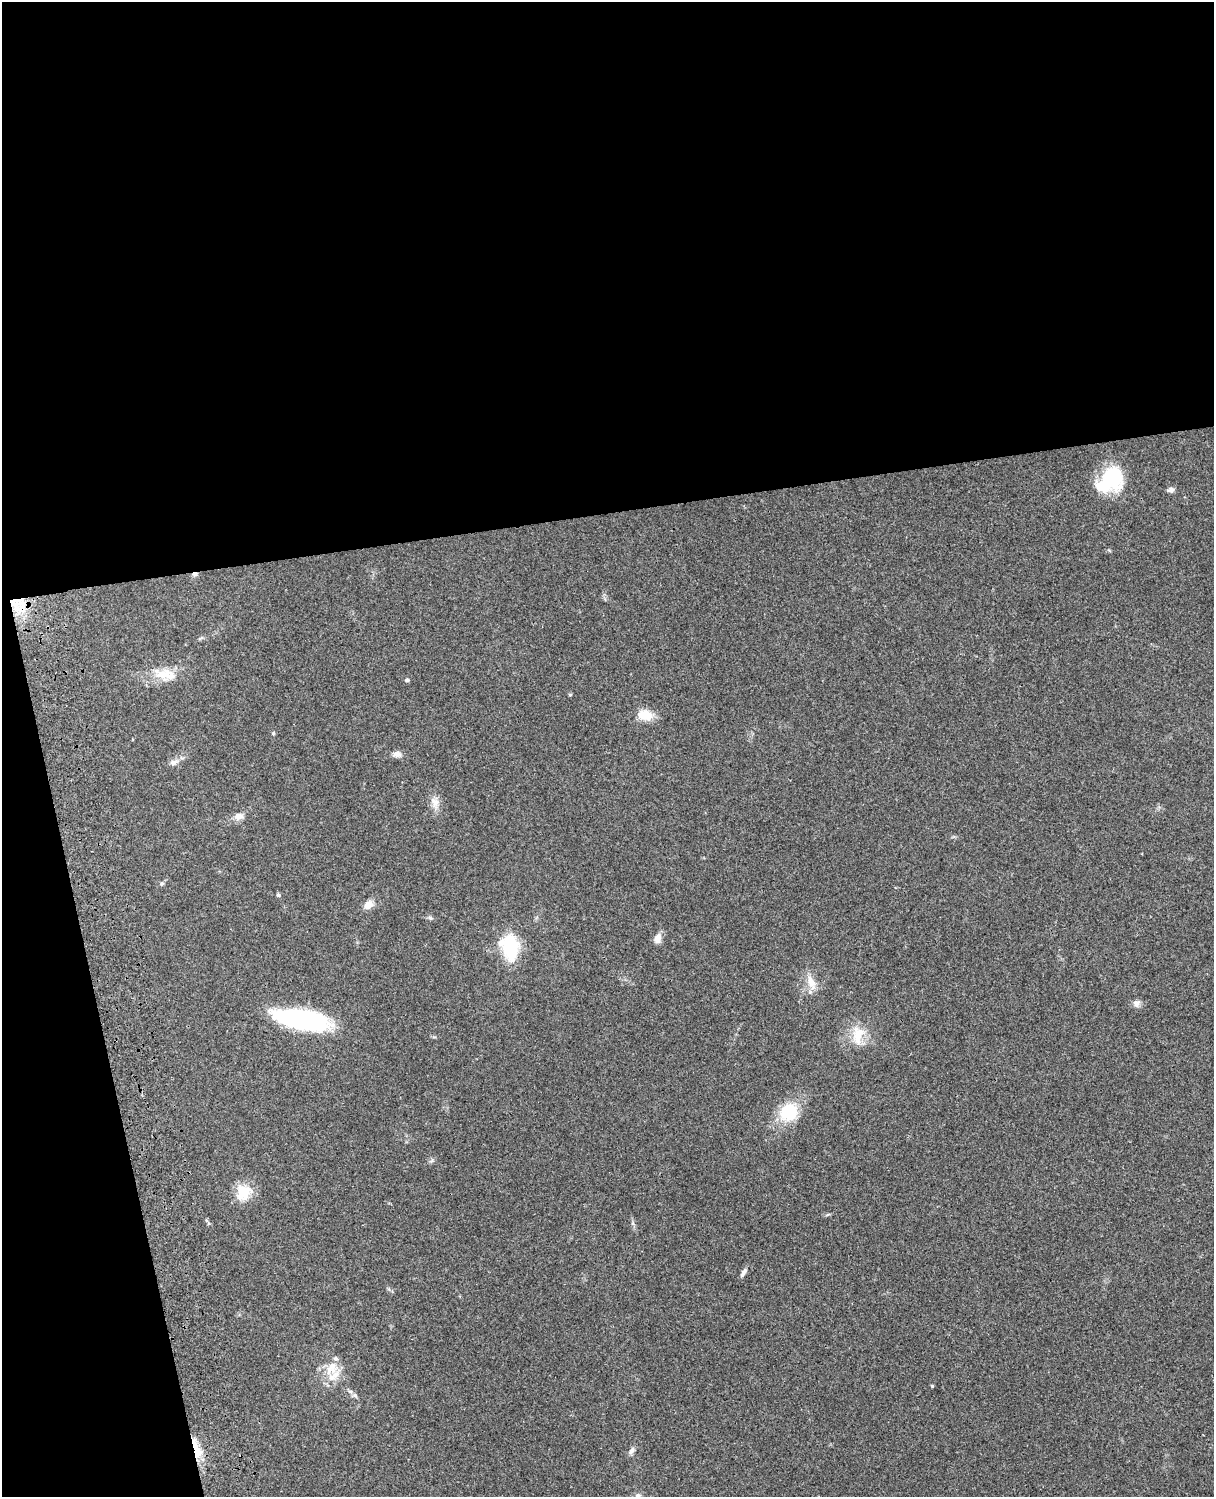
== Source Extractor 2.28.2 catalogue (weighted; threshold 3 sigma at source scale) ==
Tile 1 of 4 x 3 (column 1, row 1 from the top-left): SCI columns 121-1332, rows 3269-4763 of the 5087 x 4927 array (HDU 1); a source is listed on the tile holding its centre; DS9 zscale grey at full resolution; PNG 1216 x 1499 px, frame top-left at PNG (2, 2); no overlay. Shown black and unused: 39% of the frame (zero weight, under 3 of 4 exposures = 6% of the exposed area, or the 3 px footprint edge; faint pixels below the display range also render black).
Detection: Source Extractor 2.28.2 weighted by HDU 2 'WHT'; one run over the whole footprint, this tile lists its part. Background 0.103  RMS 0.0065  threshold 0.0292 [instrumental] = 3 sigma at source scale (4.5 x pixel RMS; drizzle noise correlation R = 1.50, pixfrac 1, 0.05/0.05 arcsec/px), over >= 5 px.
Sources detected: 35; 1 cosmic-ray / hot-pixel residue — not listed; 2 inside a brighter listed object's ellipse — not listed separately; the other 32 listed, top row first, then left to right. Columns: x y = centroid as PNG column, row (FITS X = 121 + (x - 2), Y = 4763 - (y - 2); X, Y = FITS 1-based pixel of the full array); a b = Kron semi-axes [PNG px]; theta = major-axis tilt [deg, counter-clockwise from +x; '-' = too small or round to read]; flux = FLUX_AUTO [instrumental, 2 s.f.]
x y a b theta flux
1110 479 29 20 47 47
1171 490 9 6 -3 2
13 602 15 9 -49 11
164 674 28 16 -6 15
407 680 5 4 - 1
570 695 5 3 - 0.61
645 715 20 13 -11 9.7
273 733 5 4 - 0.79
397 754 11 8 -2 3.3
174 762 12 7 18 3.1
435 802 17 10 -64 5.3
238 816 10 8 5 4.3
161 884 6 4 71 0.84
278 895 4 4 - 1.5
368 905 12 9 44 4.6
430 918 6 5 - 1.1
658 938 13 8 78 4.2
511 948 22 13 -87 42
811 982 22 10 -67 7.7
1137 1003 9 9 - 2.8
301 1019 51 16 -10 110
858 1035 27 14 88 13
788 1112 22 19 27 25
243 1192 22 19 68 14
827 1215 6 4 19 0.83
743 1273 13 5 56 2.2
331 1368 23 16 58 13
932 1386 5 4 - 0.59
355 1395 8 6 -21 1.6
196 1450 26 7 -74 15
631 1451 11 6 56 2.4
638 1496 8 7 - 2.2
Overlapping masked pixels (flux is a lower limit): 2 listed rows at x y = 13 602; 196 1450
Isophote crosses this tile's border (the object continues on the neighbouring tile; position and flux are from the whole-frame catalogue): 1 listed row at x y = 638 1496
Unlisted compact peaks at least as high as the median listed source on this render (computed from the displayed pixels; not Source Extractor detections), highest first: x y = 432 1160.